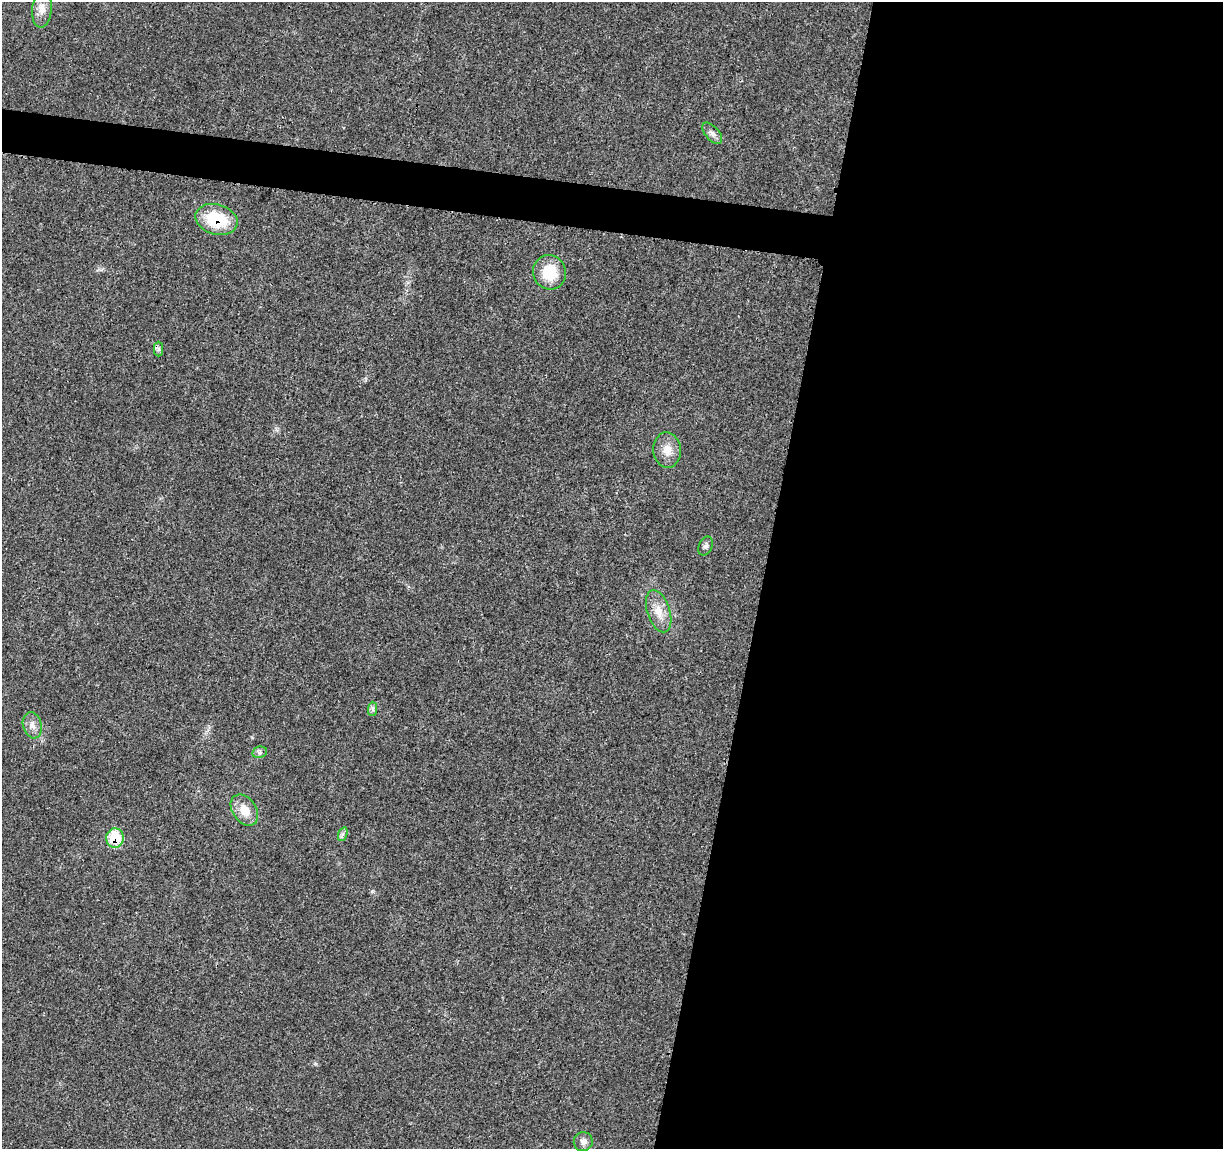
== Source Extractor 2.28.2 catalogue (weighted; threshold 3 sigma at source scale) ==
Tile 12 of 4 x 4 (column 4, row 3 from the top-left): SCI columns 3668-4888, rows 1379-2525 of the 4900 x 5106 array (HDU 1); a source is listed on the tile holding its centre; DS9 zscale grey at full resolution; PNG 1225 x 1151 px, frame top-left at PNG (2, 2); each listed source drawn as its Kron ellipse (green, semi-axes under 4 px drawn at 4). Shown black and unused: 40% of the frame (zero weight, under 3 of 4 exposures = <1% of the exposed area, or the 3 px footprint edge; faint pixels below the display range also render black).
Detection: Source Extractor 2.28.2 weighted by HDU 2 'WHT'; one run over the whole footprint, this tile lists its part. Background 0.0199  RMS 0.0029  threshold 0.0128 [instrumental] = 3 sigma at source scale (4.5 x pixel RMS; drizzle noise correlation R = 1.50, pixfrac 1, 0.0396/0.0396 arcsec/px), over >= 5 px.
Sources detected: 15; all 15 listed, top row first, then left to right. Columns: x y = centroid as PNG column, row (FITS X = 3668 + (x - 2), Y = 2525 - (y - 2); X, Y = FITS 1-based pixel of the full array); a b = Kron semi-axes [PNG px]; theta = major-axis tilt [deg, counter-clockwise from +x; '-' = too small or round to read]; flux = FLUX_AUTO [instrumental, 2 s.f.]
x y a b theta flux
42 9 18 10 84 2.9
712 133 13 7 -49 1.3
216 219 21 15 -15 14
549 272 17 16 - 8.3
159 349 7 4 -90 0.63
667 450 17 13 -87 3.6
706 546 10 6 65 0.91
659 611 22 11 -72 4.1
373 709 7 4 89 0.64
32 725 13 9 -74 2
260 752 7 5 13 0.74
244 810 17 12 -54 4.4
343 834 7 4 70 0.67
115 838 9 9 - 11
583 1142 9 9 - 1.5
Overlapping masked pixels (flux is a lower limit): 2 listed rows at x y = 216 219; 115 838